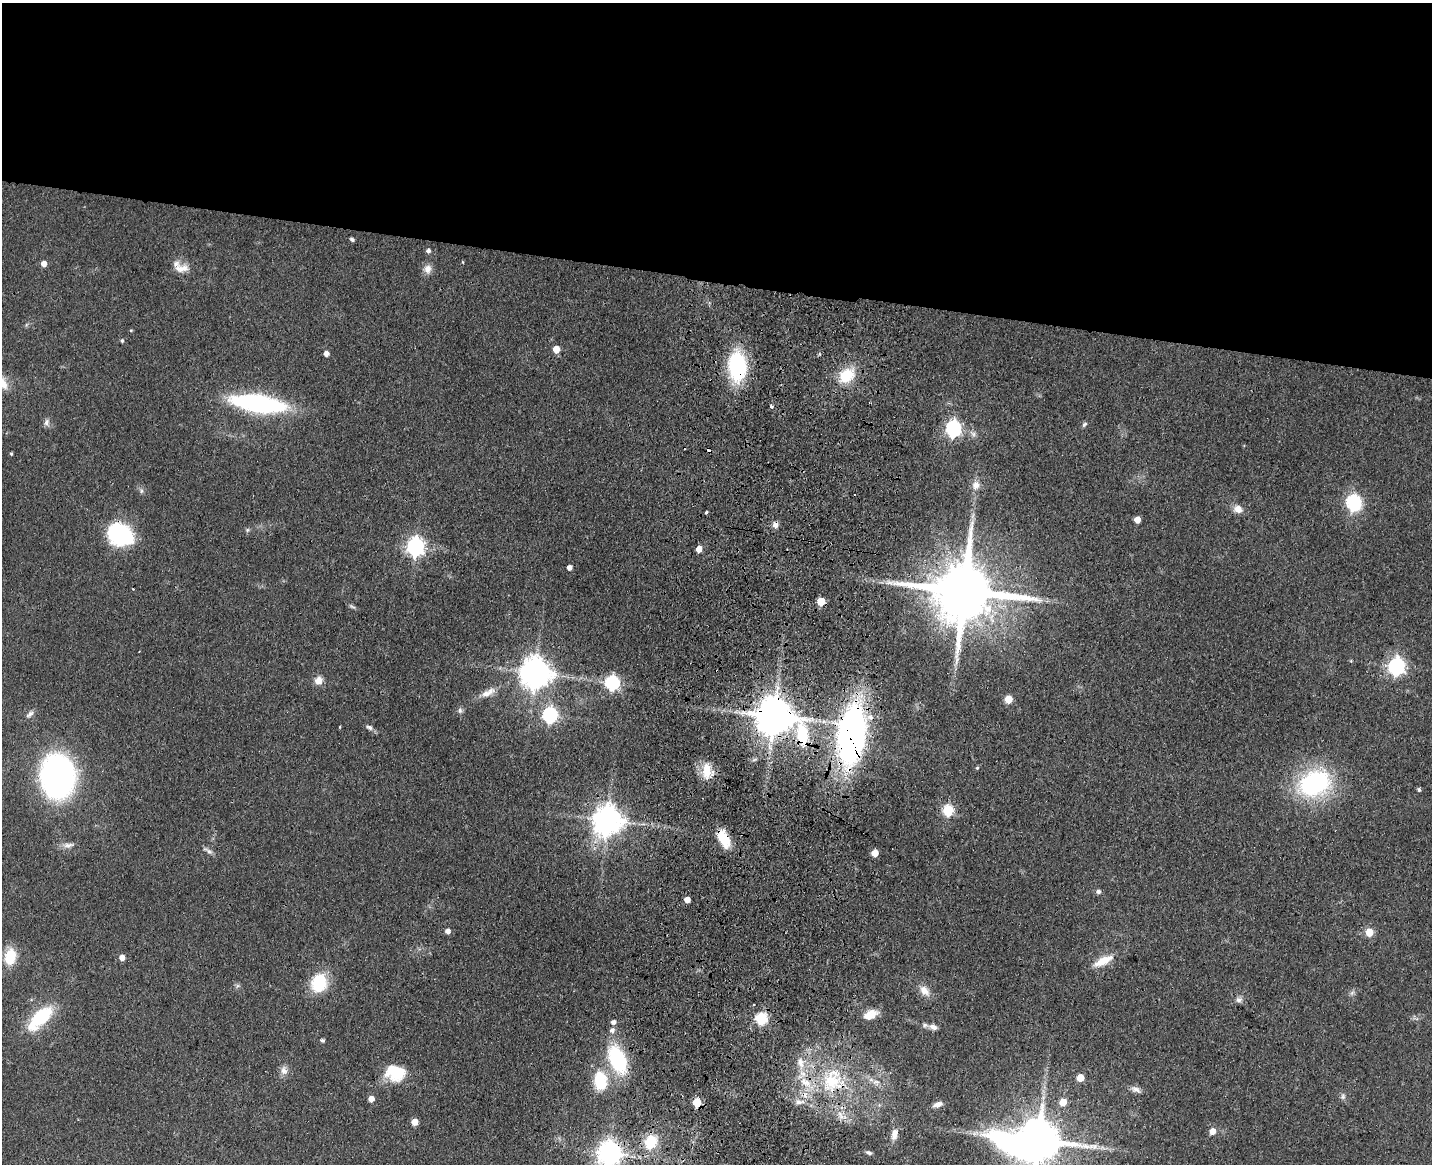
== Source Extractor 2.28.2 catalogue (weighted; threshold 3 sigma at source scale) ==
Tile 2 of 3 x 4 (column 2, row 1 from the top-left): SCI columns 1764-3193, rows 3506-4667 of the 4844 x 4684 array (HDU 1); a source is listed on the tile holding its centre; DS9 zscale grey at full resolution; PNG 1434 x 1166 px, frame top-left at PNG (2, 3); no overlay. Shown black and unused: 24% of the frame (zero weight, under 3 of 4 exposures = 6% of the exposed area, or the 3 px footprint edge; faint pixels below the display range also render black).
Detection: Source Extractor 2.28.2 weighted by HDU 2 'WHT'; one run over the whole footprint, this tile lists its part. Background 0.0658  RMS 0.0061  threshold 0.0276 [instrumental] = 3 sigma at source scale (4.5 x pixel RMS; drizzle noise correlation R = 1.50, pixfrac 1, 0.05/0.05 arcsec/px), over >= 5 px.
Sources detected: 104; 1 inside a brighter object's white glare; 3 cosmic-ray / hot-pixel residue — not listed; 3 inside a brighter listed object's ellipse — not listed separately; the other 97 listed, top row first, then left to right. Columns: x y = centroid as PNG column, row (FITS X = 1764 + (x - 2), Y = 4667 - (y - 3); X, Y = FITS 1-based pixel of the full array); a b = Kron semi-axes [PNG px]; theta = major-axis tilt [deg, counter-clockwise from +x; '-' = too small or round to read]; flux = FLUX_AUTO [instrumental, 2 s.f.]
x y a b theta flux
352 239 6 4 -52 1.2
428 251 5 5 - 1.9
463 262 4 3 - 0.55
44 264 5 5 - 4.7
181 268 21 11 -1 6.9
427 269 12 10 86 4.4
122 341 5 4 - 0.85
556 349 5 5 - 9.6
326 354 4 4 - 3.5
737 366 28 16 -86 63
847 375 19 14 38 21
258 403 42 12 -9 140
772 406 4 3 - 2
47 422 10 7 74 2.3
1084 424 8 5 45 1.2
953 428 7 6 - 170
11 454 3 3 - 0.72
976 485 12 10 72 4.8
141 491 7 4 89 1.2
1353 502 7 7 - 100
1238 509 10 8 -23 5.7
706 512 3 3 - 2.1
1137 520 5 5 - 6.8
775 525 8 7 - 2.8
247 530 7 4 89 0.99
119 534 21 15 -30 84
415 547 7 7 - 270
699 549 5 4 - 7.2
569 568 5 4 - 3
964 591 19 16 -5 6100
821 602 5 5 - 19
352 606 11 4 -26 1.3
1351 661 4 3 - 0.56
1396 666 7 6 - 210
535 673 9 9 - 1000
319 681 10 9 - 4.9
612 683 6 6 - 120
488 692 22 9 29 6.6
1008 699 5 5 - 15
460 710 9 6 82 1.7
30 714 13 6 38 2.5
550 715 7 6 - 130
774 716 14 10 -32 2100
369 727 10 6 -18 1.9
852 734 52 24 84 240
977 768 5 4 - 0.83
707 771 21 13 -83 12
57 776 30 24 -85 250
1314 783 28 21 21 97
1419 790 4 3 - 1.3
948 811 6 5 - 54
607 820 9 9 - 940
724 839 23 11 -64 14
68 845 17 6 5 3.5
208 851 15 5 -34 2.2
875 853 5 5 - 9.2
1098 892 6 6 - 1.5
687 900 5 4 - 5
448 931 5 5 - 3.1
1369 932 5 5 - 15
10 957 19 13 82 16
122 957 5 5 - 4.9
1103 961 26 9 26 11
319 983 18 14 72 29
924 991 16 10 -49 5.9
1352 993 8 5 45 1.5
1239 1000 9 7 1 2.3
754 1004 3 2 - 0.85
868 1016 13 10 -9 5.9
40 1017 32 14 44 38
761 1018 6 6 - 66
613 1022 5 5 - 2.4
933 1027 9 6 -18 3
612 1030 6 5 - 2.4
322 1040 4 4 - 1.4
617 1059 26 14 -67 55
800 1062 18 10 -71 7.6
284 1071 12 9 -75 3.8
395 1072 21 16 -16 26
599 1077 24 17 -17 17
1080 1078 5 5 - 11
833 1081 34 30 68 48
876 1082 10 5 -7 2.7
1136 1089 15 7 -25 3.3
1343 1096 8 6 -71 1.7
371 1099 4 4 - 5.4
697 1102 5 5 - 25
799 1102 16 7 -1 4.4
1063 1102 5 5 - 10
938 1104 11 6 18 3.2
415 1122 5 5 - 8.4
1213 1131 5 5 - 7.4
894 1134 16 8 76 4.7
1038 1141 20 12 -1 3200
651 1142 16 13 62 20
609 1153 8 8 - 560
869 1153 7 4 -20 1.6
Overlapping masked pixels (flux is a lower limit): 11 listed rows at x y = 737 366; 775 525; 964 591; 821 602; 774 716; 852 734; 724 839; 833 1081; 697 1102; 799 1102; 609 1153
Isophote crosses this tile's border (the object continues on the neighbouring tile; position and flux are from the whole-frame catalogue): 2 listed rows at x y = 1038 1141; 609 1153